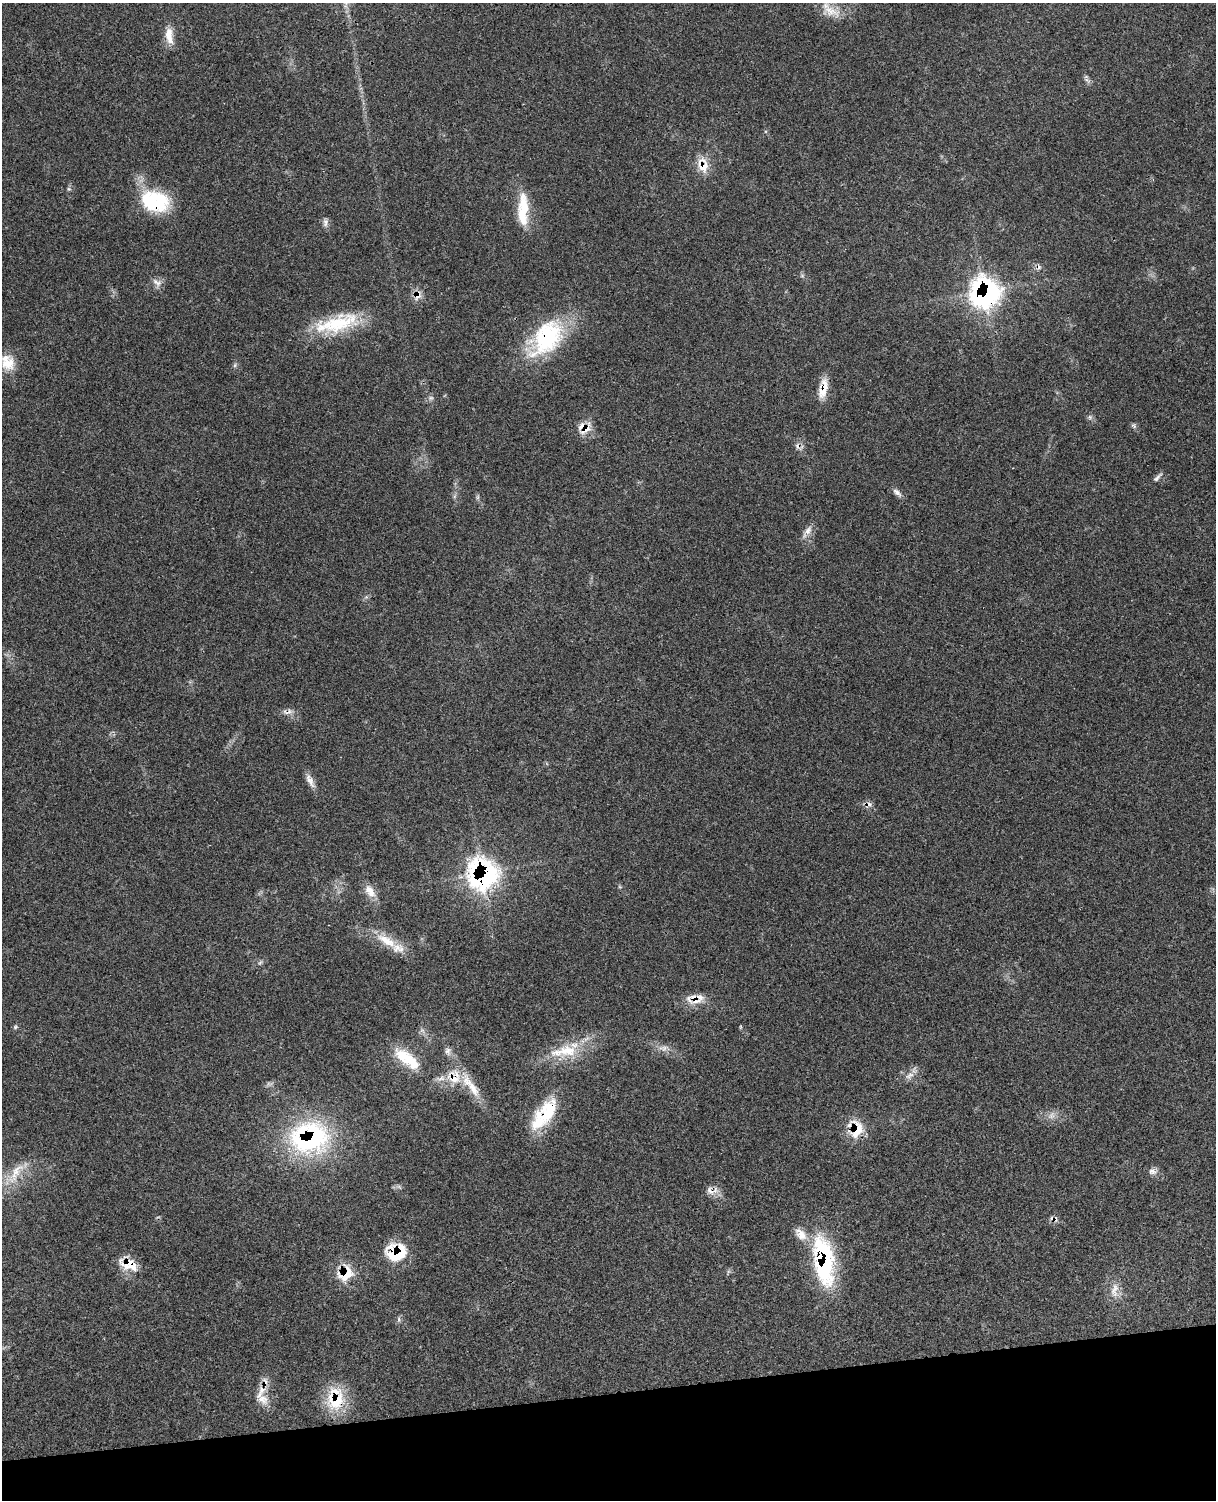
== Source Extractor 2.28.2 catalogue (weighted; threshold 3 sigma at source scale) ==
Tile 10 of 4 x 3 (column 2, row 3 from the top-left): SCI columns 1344-2557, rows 278-1775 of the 5102 x 4931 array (HDU 1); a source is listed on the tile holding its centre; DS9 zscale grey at full resolution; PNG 1218 x 1502 px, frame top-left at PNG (2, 3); no overlay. Shown black and unused: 7% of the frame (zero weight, under 3 of 4 exposures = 6% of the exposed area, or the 3 px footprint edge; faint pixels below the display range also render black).
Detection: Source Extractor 2.28.2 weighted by HDU 2 'WHT'; one run over the whole footprint, this tile lists its part. Background 0.0975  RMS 0.0064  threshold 0.0286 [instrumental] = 3 sigma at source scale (4.5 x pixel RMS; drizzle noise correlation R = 1.50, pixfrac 1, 0.05/0.05 arcsec/px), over >= 5 px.
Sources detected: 67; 4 cosmic-ray / hot-pixel residue — not listed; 8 inside a brighter listed object's ellipse — not listed separately; the other 55 listed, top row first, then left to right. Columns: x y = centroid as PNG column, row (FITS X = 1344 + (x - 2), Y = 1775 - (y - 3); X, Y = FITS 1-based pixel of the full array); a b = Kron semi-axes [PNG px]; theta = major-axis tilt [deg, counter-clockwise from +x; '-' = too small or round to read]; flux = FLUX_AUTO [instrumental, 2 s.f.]
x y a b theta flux
831 11 30 13 -19 12
169 36 23 10 -82 8.5
703 165 21 14 -74 11
69 189 6 5 - 1.1
155 201 36 25 -18 40
523 209 42 12 90 22
325 223 11 7 80 2.4
802 276 6 4 0 0.95
157 283 15 10 -42 4
985 293 22 21 - 150
418 295 14 9 71 5
337 323 60 20 15 39
546 338 51 32 50 66
7 362 21 17 -62 12
235 365 7 4 72 1.1
823 388 26 10 77 9.7
431 398 8 6 20 1.7
1090 417 7 5 -47 1.5
582 426 16 11 31 6.4
1134 426 8 6 -39 1.5
1157 477 15 5 46 2.1
897 493 14 6 -41 2.9
477 497 7 4 89 1.1
808 530 14 8 60 4.5
288 712 17 7 6 3.6
310 781 22 7 -62 4.7
483 875 28 26 -89 120
370 891 21 11 -57 7.3
386 941 36 12 -29 16
260 963 7 4 45 1.2
696 1001 22 9 10 9
15 1027 7 6 - 1.1
663 1048 14 8 0 4.2
448 1051 11 8 -74 3
564 1051 47 18 10 26
407 1058 36 15 -34 22
909 1076 14 8 33 4.3
454 1078 25 20 50 18
473 1088 28 11 -59 13
548 1111 40 23 51 28
1052 1115 11 8 58 3.6
856 1129 24 18 81 17
309 1138 51 40 8 100
1152 1171 13 7 -12 3.2
15 1173 41 12 57 15
712 1191 19 10 3 5.1
801 1234 20 12 -49 8
396 1252 24 20 9 26
823 1260 54 21 -82 81
129 1265 25 13 -19 13
346 1274 26 19 44 16
1114 1290 23 10 82 7.4
399 1319 8 4 -82 1.2
261 1392 25 10 61 7.9
335 1400 29 26 42 25
Overlapping masked pixels (flux is a lower limit): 21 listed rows (the first 20) at x y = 703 165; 155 201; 985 293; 418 295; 546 338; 823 388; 582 426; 288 712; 483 875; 696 1001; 454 1078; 548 1111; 856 1129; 309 1138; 712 1191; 396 1252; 823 1260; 129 1265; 346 1274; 261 1392
Isophote crosses this tile's border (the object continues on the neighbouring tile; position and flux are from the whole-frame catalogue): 1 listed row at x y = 7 362